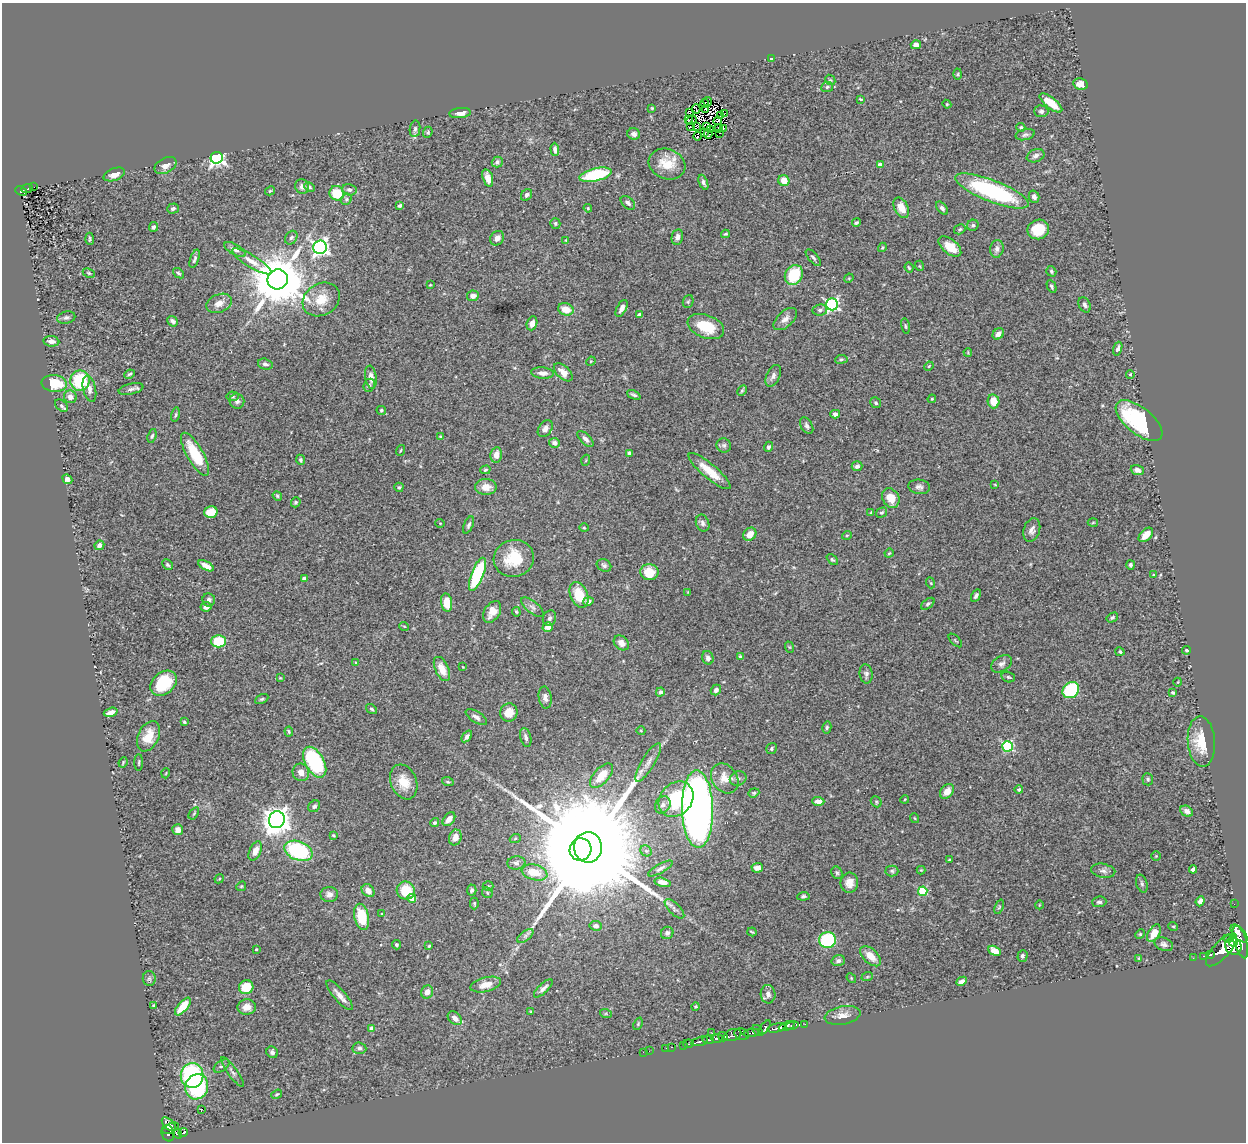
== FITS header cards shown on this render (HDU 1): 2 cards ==
NAXIS1  =                 1244
NAXIS2  =                 1140

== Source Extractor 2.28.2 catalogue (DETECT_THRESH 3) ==
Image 1244 x 1140 px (HDU 1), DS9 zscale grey, 1 PNG px = 1 image px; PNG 1248 x 1144 px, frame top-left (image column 1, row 1140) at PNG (2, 3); each listed source drawn as its Kron ellipse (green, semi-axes under 4 px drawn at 4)
Background 0.493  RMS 0.024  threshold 0.0728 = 3 sigma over >= 5 px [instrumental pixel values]
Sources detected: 404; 6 with non-positive FLUX_AUTO (blend fragments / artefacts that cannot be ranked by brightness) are neither listed nor drawn; the other 398 listed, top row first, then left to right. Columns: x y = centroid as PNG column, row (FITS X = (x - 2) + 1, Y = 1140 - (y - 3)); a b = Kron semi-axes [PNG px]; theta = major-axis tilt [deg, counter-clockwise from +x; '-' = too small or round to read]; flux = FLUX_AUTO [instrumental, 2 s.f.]
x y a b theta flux
916 45 5 4 - 9.3
771 59 3 3 - 1.4
958 74 5 3 - 1.8
830 80 6 4 -43 2.1
1080 84 7 5 -13 12
827 87 6 5 - 2.5
861 99 4 2 - 1.7
708 102 5 3 - 0.63
705 103 4 2 - 1.3
1051 103 14 5 -38 26
947 104 4 4 - 1.8
652 108 4 3 - 1.5
696 109 4 2 - 1.3
706 110 4 3 - 0.38
1041 111 7 6 - 3.6
689 112 2 2 - 1.1
460 113 10 5 5 10
724 113 4 2 - 1.5
720 115 3 2 - 0.93
688 119 2 2 - 0.95
691 120 5 3 - 0.18
718 121 4 3 - 0.34
691 126 4 2 - 1.2
696 126 3 2 - 1.5
707 127 2 2 - 1.7
1021 127 4 4 - 2.3
415 129 8 5 80 3.9
718 129 3 2 - 1.3
723 129 4 2 - 3.3
711 130 4 2 - 2.4
428 132 6 4 67 2.8
704 132 3 2 - 1.5
720 133 2 2 - 0.8
634 134 6 5 - 5.8
708 134 5 2 - 1.8
1025 135 10 5 13 4.3
698 136 4 4 - 2.1
555 149 6 4 -86 6.6
1036 156 9 6 22 6
217 158 6 5 - 530
497 162 5 5 - 4.1
667 164 19 15 -22 36
880 165 4 4 - 13
165 166 12 7 28 9.6
114 174 11 6 19 11
595 175 16 6 14 110
488 178 9 5 -74 12
784 180 6 5 - 20
703 182 8 4 -68 3.9
34 187 2 2 - 1.8
302 187 7 6 - 6.4
310 187 5 4 - 2.1
27 189 6 3 20 29
349 190 7 5 -13 4.7
21 191 6 4 -26 68
270 191 5 3 - 1.9
992 191 39 11 -21 200
337 193 7 7 - 49
527 195 6 5 - 5.7
1034 197 6 5 - 6.4
346 199 6 5 - 2.8
628 203 8 5 -41 4.3
399 206 4 3 - 2.9
588 208 4 3 - 1.7
901 208 11 6 -62 19
942 208 7 4 -50 4.9
173 209 6 5 - 4.1
555 223 5 5 - 2.9
856 223 4 3 - 2.9
973 225 6 5 - 3.3
154 227 5 4 - 4
960 229 6 4 31 2.6
1038 229 11 9 19 40
725 234 4 3 - 2.1
677 237 8 5 78 6.5
291 238 7 5 55 4
497 238 8 6 54 11
90 239 6 2 -86 2
566 240 4 4 - 1.4
950 246 13 7 -38 34
320 247 7 6 - 550
882 247 5 3 - 1.9
997 249 9 6 78 6.2
235 250 12 5 -28 7
813 258 10 4 -49 3.8
195 259 10 4 71 4.3
252 261 23 6 -31 16
920 266 5 3 - 1.4
909 268 5 3 - 1.9
1051 271 5 4 - 2.7
89 273 6 4 -27 2.2
179 273 6 4 -39 2.7
794 275 10 8 59 69
849 278 5 4 - 1.6
278 279 10 10 - 11000
430 285 3 3 - 1.1
1052 286 7 3 -64 3
473 296 6 5 - 9.8
321 299 19 15 32 32
688 301 6 5 - 2.4
219 303 13 9 20 14
832 304 6 6 - 290
1085 305 8 5 -63 4.8
622 308 9 4 62 7.3
566 309 8 6 -17 19
820 310 7 5 7 4.9
639 315 4 3 - 3.9
66 318 9 6 12 4.8
785 319 14 7 43 10
173 321 6 4 -41 5.3
532 323 7 5 71 8.2
905 326 8 3 -79 2.1
706 327 19 11 -21 52
998 334 6 5 - 8.1
51 341 8 5 -6 9.1
1118 349 7 4 72 4.4
968 352 4 4 - 1.4
841 359 6 4 8 2.4
591 361 5 4 - 1.5
265 364 7 5 -16 4.8
929 366 5 3 - 1.3
563 372 11 6 -43 15
542 373 11 5 -4 8.9
129 374 5 3 - 2.5
1130 374 4 3 - 1.7
773 376 11 6 65 7.4
371 377 11 5 -82 11
80 381 10 9 - 82
54 383 13 8 -7 53
369 385 7 5 66 3.5
89 389 13 6 -77 7.7
131 389 12 5 13 5.8
742 390 6 4 62 2.2
634 395 7 3 -24 3.4
233 396 6 4 -4 2.5
70 397 6 6 - 10
932 399 4 3 - 1.7
237 401 7 7 - 5.6
993 401 7 6 - 25
876 403 6 5 - 2.8
61 406 7 5 -42 3.3
381 410 5 4 - 2.2
835 414 5 4 - 6.8
176 415 7 4 80 2.4
1139 421 28 13 -39 180
807 426 9 5 -59 4.6
545 429 9 6 54 7.9
152 436 7 4 72 3
440 437 4 3 - 2
585 439 10 5 -44 5.8
554 443 5 5 - 6.6
724 445 7 7 - 4
768 447 5 4 - 3.7
401 450 5 2 - 1.4
629 453 4 4 - 4.1
195 454 24 8 -60 64
496 455 8 5 80 12
301 460 5 4 - 2.9
586 460 5 3 - 1.4
857 466 5 5 - 5.5
485 470 5 4 - 2.2
1137 470 7 4 -20 7
710 471 27 7 -40 32
67 479 5 4 - 6.1
995 485 4 2 - 1.1
399 487 4 4 - 3
486 487 10 8 0 17
919 487 11 7 -7 6.3
277 496 5 4 - 2.2
891 498 10 8 -57 23
296 502 5 4 - 2.7
211 512 7 5 16 30
871 513 3 3 - 1.8
882 513 6 4 32 2.6
440 523 5 3 - 1.3
703 523 9 6 -68 5.1
1093 523 5 3 - 1.6
469 525 9 4 66 4
584 528 5 3 - 1.5
1032 530 12 8 71 8.3
750 534 7 6 - 16
847 535 5 3 - 1.6
1146 535 8 5 44 18
99 545 5 4 - 6.6
889 553 5 4 - 1.8
514 558 20 18 17 59
832 560 6 4 -44 2.7
168 565 6 4 -44 3.1
604 565 7 6 - 3.8
1131 565 5 4 - 3.3
206 566 8 4 -29 13
649 572 9 8 - 32
477 574 17 6 69 130
1153 575 4 3 - 1.5
305 578 4 3 - 8.9
931 583 5 3 - 1.5
688 592 3 3 - 1.1
579 595 13 8 -67 41
976 596 7 4 58 4.3
209 600 6 6 - 5
588 601 5 4 - 5.3
447 602 9 5 -81 31
928 604 7 4 37 3
206 607 5 5 - 7
532 607 13 6 -39 6.2
492 612 12 7 58 16
516 612 5 3 - 2.1
549 618 8 6 69 4.8
1112 618 6 4 32 3.3
404 626 5 3 - 1.2
548 627 5 4 - 13
955 640 8 3 -45 1.9
219 641 7 6 - 52
621 643 8 6 -41 9.4
789 647 6 3 -71 1.8
1187 650 4 4 - 2.9
1120 652 5 4 - 2.6
740 656 4 3 - 2.4
708 658 7 5 -73 5.9
356 662 4 3 - 1.2
1002 664 11 7 31 6.5
463 667 3 2 - 0.89
442 669 13 7 -65 18
866 674 9 6 -82 5.1
1008 677 7 5 -18 3.1
280 678 3 3 - 1.3
1178 682 4 3 - 1.2
164 683 14 10 40 67
716 690 5 5 - 5.8
1071 690 9 7 40 140
660 692 4 4 - 4.4
1173 693 4 3 - 2.6
545 697 11 6 -81 6.7
262 699 7 4 26 2.7
372 709 6 3 -37 2.8
111 712 7 4 19 8.8
509 712 9 8 - 18
476 717 12 5 -32 7.3
184 722 4 3 - 1.9
827 727 6 4 75 2.9
289 731 5 3 - 2
641 731 4 3 - 1.3
148 736 16 10 65 27
467 736 6 4 53 4.5
526 737 10 5 -75 5.6
1201 742 25 13 -86 46
1007 746 5 5 - 150
772 748 5 5 - 2.7
123 762 5 3 - 1.8
139 762 8 3 89 2
315 762 17 9 -61 160
648 762 22 6 59 12
301 772 9 8 - 12
166 773 5 3 - 1.2
601 776 15 7 47 28
725 778 16 12 -55 21
738 778 8 7 - 5.3
1148 779 6 5 - 3.5
404 782 18 13 -68 29
448 782 6 4 -19 2.3
1019 790 4 4 - 3.2
947 791 8 6 51 15
754 793 6 4 21 2.3
676 799 19 15 49 90
905 799 4 3 - 1.4
818 801 6 4 -4 9
876 802 6 5 - 2.7
663 805 9 7 56 7.8
314 806 6 5 - 5.1
697 809 39 15 -89 1400
1187 811 7 5 -29 7.2
194 813 7 3 54 1.9
914 818 5 3 - 1.4
449 819 8 5 51 13
277 820 8 8 - 1900
435 823 4 4 - 3.5
178 830 5 5 - 9.1
333 835 4 3 - 2
455 837 8 6 72 15
515 839 6 3 21 2
588 847 15 14 - 86000
580 849 11 10 - 11000
255 851 10 6 66 14
298 851 15 9 -22 150
646 851 6 5 - 2.8
1156 856 4 4 - 1.8
950 860 3 3 - 2.6
516 863 9 6 7 4.6
660 868 14 4 30 5.2
757 868 6 5 - 9.8
1193 869 4 3 - 6.1
921 870 4 4 - 1.5
892 871 6 5 - 3.3
1103 871 12 7 -11 7.6
535 872 13 7 -14 31
837 873 7 5 -62 3.1
219 879 5 3 - 1.7
663 882 8 4 -13 7.9
849 883 10 9 - 13
1142 884 9 5 -73 3.9
241 886 5 4 - 1.8
488 886 5 5 - 2.4
406 890 9 9 - 49
472 890 5 4 - 3.5
368 891 7 5 -45 10
923 891 5 4 - 85
487 893 6 4 -48 2.2
329 894 9 7 2 7.6
803 896 6 4 7 3
412 898 4 4 - 22
1200 901 5 4 - 6.7
1099 902 7 5 3 4.3
474 903 6 4 90 2.4
1234 904 2 2 - 3.5
1039 905 4 3 - 1.2
999 907 7 4 70 2.8
674 909 12 5 -45 6.2
382 914 4 3 - 1.4
362 917 13 7 -78 48
596 926 6 5 - 5.1
1173 926 5 3 - 1.3
752 932 5 2 - 1.6
667 933 6 6 - 5.2
1154 933 10 5 60 24
1239 933 11 5 -47 250
1140 934 5 4 - 1.8
525 936 9 5 36 4.8
1228 939 4 4 - 210
827 940 8 8 - 140
1233 942 5 3 - 93
1240 942 17 6 -72 1300
1164 944 9 6 -24 5.5
396 945 4 4 - 2.7
429 946 3 2 - 1.6
1233 946 9 8 - 1100
256 949 3 3 - 1.3
1222 950 21 8 47 1900
995 951 6 4 -28 17
1211 955 4 3 - 78
871 956 12 7 -43 21
1023 956 6 5 - 4.3
1204 956 3 2 - 20
1139 958 4 3 - 1.4
1193 958 2 2 - 5.9
838 961 6 5 - 5
867 977 6 3 19 2.2
149 978 7 6 - 3.8
851 978 5 4 - 1.8
962 981 6 4 27 6.5
486 985 16 7 14 18
246 987 7 7 - 41
543 988 12 4 44 6.4
427 992 7 6 - 12
768 994 9 7 -84 7.8
339 995 19 6 -50 12
153 1005 3 3 - 1.6
183 1006 11 5 50 30
695 1006 4 4 - 2.1
247 1007 9 7 3 15
531 1012 4 3 - 1.6
606 1014 6 4 -19 1.8
842 1015 18 9 10 14
455 1018 8 5 -42 10
638 1024 6 4 66 2.1
805 1024 3 2 - 3.8
792 1025 7 3 12 180
787 1026 8 4 22 540
765 1027 8 4 53 200
371 1028 4 4 - 8.5
776 1028 9 4 12 720
758 1030 6 4 -53 100
712 1033 2 2 - 6.6
751 1033 7 3 6 150
742 1034 7 5 -21 150
733 1035 9 6 19 260
723 1037 5 4 - 620
717 1038 6 3 1 190
708 1040 6 3 -4 230
700 1041 8 3 16 480
688 1044 5 3 - 120
683 1045 4 3 - 9.4
672 1047 3 2 - 14
359 1048 7 6 - 4.3
666 1048 2 2 - 3.7
649 1051 2 2 - 3.4
272 1052 6 5 - 5
643 1052 2 2 - 1.7
222 1066 9 5 36 4
233 1072 18 5 -54 6
192 1075 12 11 - 180
197 1087 13 11 71 140
276 1094 5 4 - 2
202 1109 3 3 - 24
169 1124 8 5 -44 230
170 1128 9 4 27 250
183 1132 5 3 - 64
168 1133 8 6 -75 240
177 1134 5 3 - 36
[6 non-positive-flux detections neither listed nor drawn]